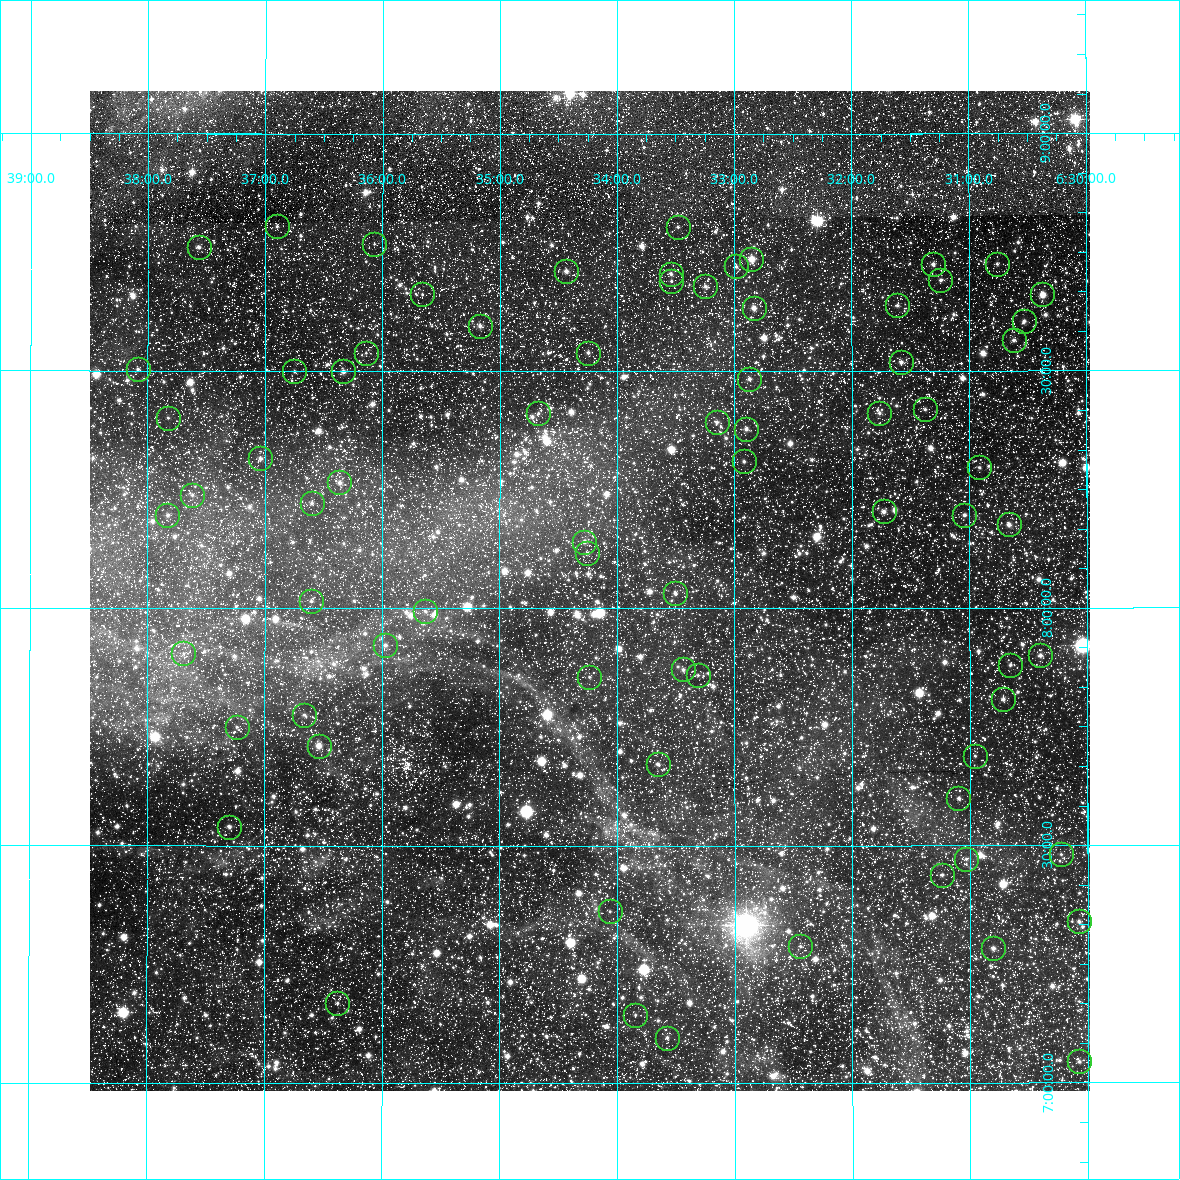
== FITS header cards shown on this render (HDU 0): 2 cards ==
NAXIS1  =                 1000
NAXIS2  =                 1000

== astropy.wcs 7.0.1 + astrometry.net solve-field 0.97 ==
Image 1000 x 1000 px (HDU 0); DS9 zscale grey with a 90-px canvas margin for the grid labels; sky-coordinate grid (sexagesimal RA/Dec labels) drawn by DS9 from the SOLVED WCS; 74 Tycho-2 reference stars matched to detected sources circled (green)
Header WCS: RA---TAN/DEC--TAN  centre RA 06:34:14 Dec +08:02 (98.56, +8.04 deg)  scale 7.59 arcsec/px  FOV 126.4' x 126.4'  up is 0 deg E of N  parity normal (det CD < 0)
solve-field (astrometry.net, Tycho-2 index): VERIFIED the header's WCS against the Tycho-2 star catalogue (74 matches, 0 conflicts) and refined it, rather than solving blind
Solved WCS: RA---TAN-SIP/DEC--TAN-SIP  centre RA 06:34:14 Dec +08:02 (98.56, +8.04 deg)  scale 7.59 arcsec/px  FOV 126.5' x 126.4'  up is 0 deg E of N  parity normal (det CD < 0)
The solver's refit moves the header's centre by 1.4 arcsec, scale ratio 1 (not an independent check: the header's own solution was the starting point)
Tycho-2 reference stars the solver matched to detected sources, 74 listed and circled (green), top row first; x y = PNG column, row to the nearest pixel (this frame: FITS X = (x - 90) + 1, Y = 1000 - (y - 91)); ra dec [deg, ICRS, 3 dp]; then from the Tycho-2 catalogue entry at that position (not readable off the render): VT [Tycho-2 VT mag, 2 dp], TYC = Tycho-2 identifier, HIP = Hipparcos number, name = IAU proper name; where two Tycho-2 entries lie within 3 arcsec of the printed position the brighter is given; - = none
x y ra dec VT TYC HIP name
277 226 99.225 +8.805 10.90 733-430-1 - -
678 227 98.370 +8.804 11.82 733-1243-1 - -
374 244 99.018 +8.768 11.60 733-422-1 - -
199 247 99.392 +8.761 10.31 733-444-1 - -
751 259 98.213 +8.736 9.42 733-38-1 - -
933 264 97.826 +8.725 10.57 733-150-1 - -
997 264 97.690 +8.725 11.05 733-1247-1 - -
736 266 98.246 +8.720 11.15 733-172-1 - -
566 271 98.608 +8.711 10.07 733-414-1 - -
671 274 98.385 +8.705 11.01 733-556-1 - -
940 280 97.810 +8.691 10.50 733-1061-1 - -
671 281 98.384 +8.690 11.70 733-2079-1 - -
705 286 98.311 +8.678 10.39 733-644-1 - -
422 294 98.915 +8.662 11.50 733-230-1 - -
1042 294 97.593 +8.660 8.75 732-1189-1 - -
897 305 97.902 +8.638 10.80 733-1617-1 - -
754 308 98.209 +8.633 10.06 733-24-1 - -
1024 321 97.633 +8.604 10.35 732-939-1 - -
480 326 98.792 +8.596 10.75 733-1389-1 - -
1014 340 97.655 +8.565 10.71 732-2479-1 - -
366 353 99.035 +8.538 11.87 733-640-1 - -
588 353 98.562 +8.539 10.88 733-894-1 - -
901 362 97.895 +8.519 10.64 733-804-1 - -
138 369 99.521 +8.503 11.37 733-995-1 - -
294 371 99.187 +8.499 11.03 733-1248-1 - -
343 371 99.083 +8.499 10.42 733-1301-1 - -
749 379 98.218 +8.484 10.75 733-46-1 - -
925 409 97.844 +8.419 10.67 733-1450-1 - -
538 413 98.668 +8.412 11.27 733-1972-1 - -
879 413 97.941 +8.412 10.66 733-909-1 - -
168 418 99.457 +8.401 11.06 733-616-1 - -
717 422 98.288 +8.393 11.37 733-1468-1 - -
746 429 98.225 +8.378 10.32 733-966-1 - -
260 458 99.259 +8.316 10.51 733-2056-1 - -
744 461 98.230 +8.310 11.02 733-1165-1 - -
979 467 97.728 +8.297 11.00 733-1716-1 - -
339 482 99.091 +8.265 10.35 733-1782-1 - -
192 495 99.405 +8.238 11.55 733-1431-1 - -
312 503 99.150 +8.222 10.60 733-1151-1 - -
884 511 97.932 +8.204 10.52 733-1318-1 - -
167 515 99.457 +8.196 10.66 733-360-1 - -
964 515 97.760 +8.196 10.48 733-1584-1 - -
1009 524 97.666 +8.176 10.19 733-2064-1 - -
584 542 98.569 +8.141 10.38 733-2285-1 - -
587 553 98.563 +8.116 10.42 733-2082-1 - -
675 593 98.376 +8.032 10.87 733-2144-1 - -
311 601 99.151 +8.016 11.06 733-1947-1 - -
425 611 98.908 +7.994 11.14 733-1475-1 - -
385 645 98.993 +7.922 10.64 733-2098-1 - -
183 653 99.422 +7.905 11.73 733-2000-1 - -
1040 655 97.599 +7.900 10.26 732-984-1 - -
1010 665 97.664 +7.880 11.29 733-2279-1 - -
683 669 98.359 +7.871 10.98 733-2202-1 - -
698 675 98.328 +7.860 11.48 733-2008-1 - -
589 677 98.559 +7.856 11.18 733-2039-1 - -
1003 699 97.679 +7.808 10.44 733-2294-1 - -
304 715 99.166 +7.776 11.26 733-2397-1 - -
237 727 99.309 +7.750 11.34 733-27-1 - -
319 746 99.134 +7.710 9.49 733-49-1 31577 -
975 756 97.739 +7.689 11.41 733-249-1 - -
658 764 98.414 +7.672 11.02 733-1-1 - -
958 798 97.774 +7.600 10.76 733-631-1 - -
229 827 99.324 +7.540 11.23 733-225-1 - -
1061 854 97.557 +7.481 11.37 158-813-1 - -
966 859 97.758 +7.472 11.45 158-605-1 - -
942 875 97.809 +7.438 10.75 158-493-1 - -
610 911 98.515 +7.362 11.34 158-629-1 - -
1079 921 97.519 +7.339 11.01 158-1101-1 - -
800 946 98.111 +7.288 11.21 158-91-1 - -
993 948 97.701 +7.283 10.52 158-783-1 - -
337 1003 99.094 +7.169 10.88 158-65-1 - -
635 1015 98.462 +7.144 10.96 158-753-1 - -
667 1038 98.394 +7.096 10.98 158-1413-1 - -
1079 1061 97.519 +7.044 10.80 158-2119-1 - -